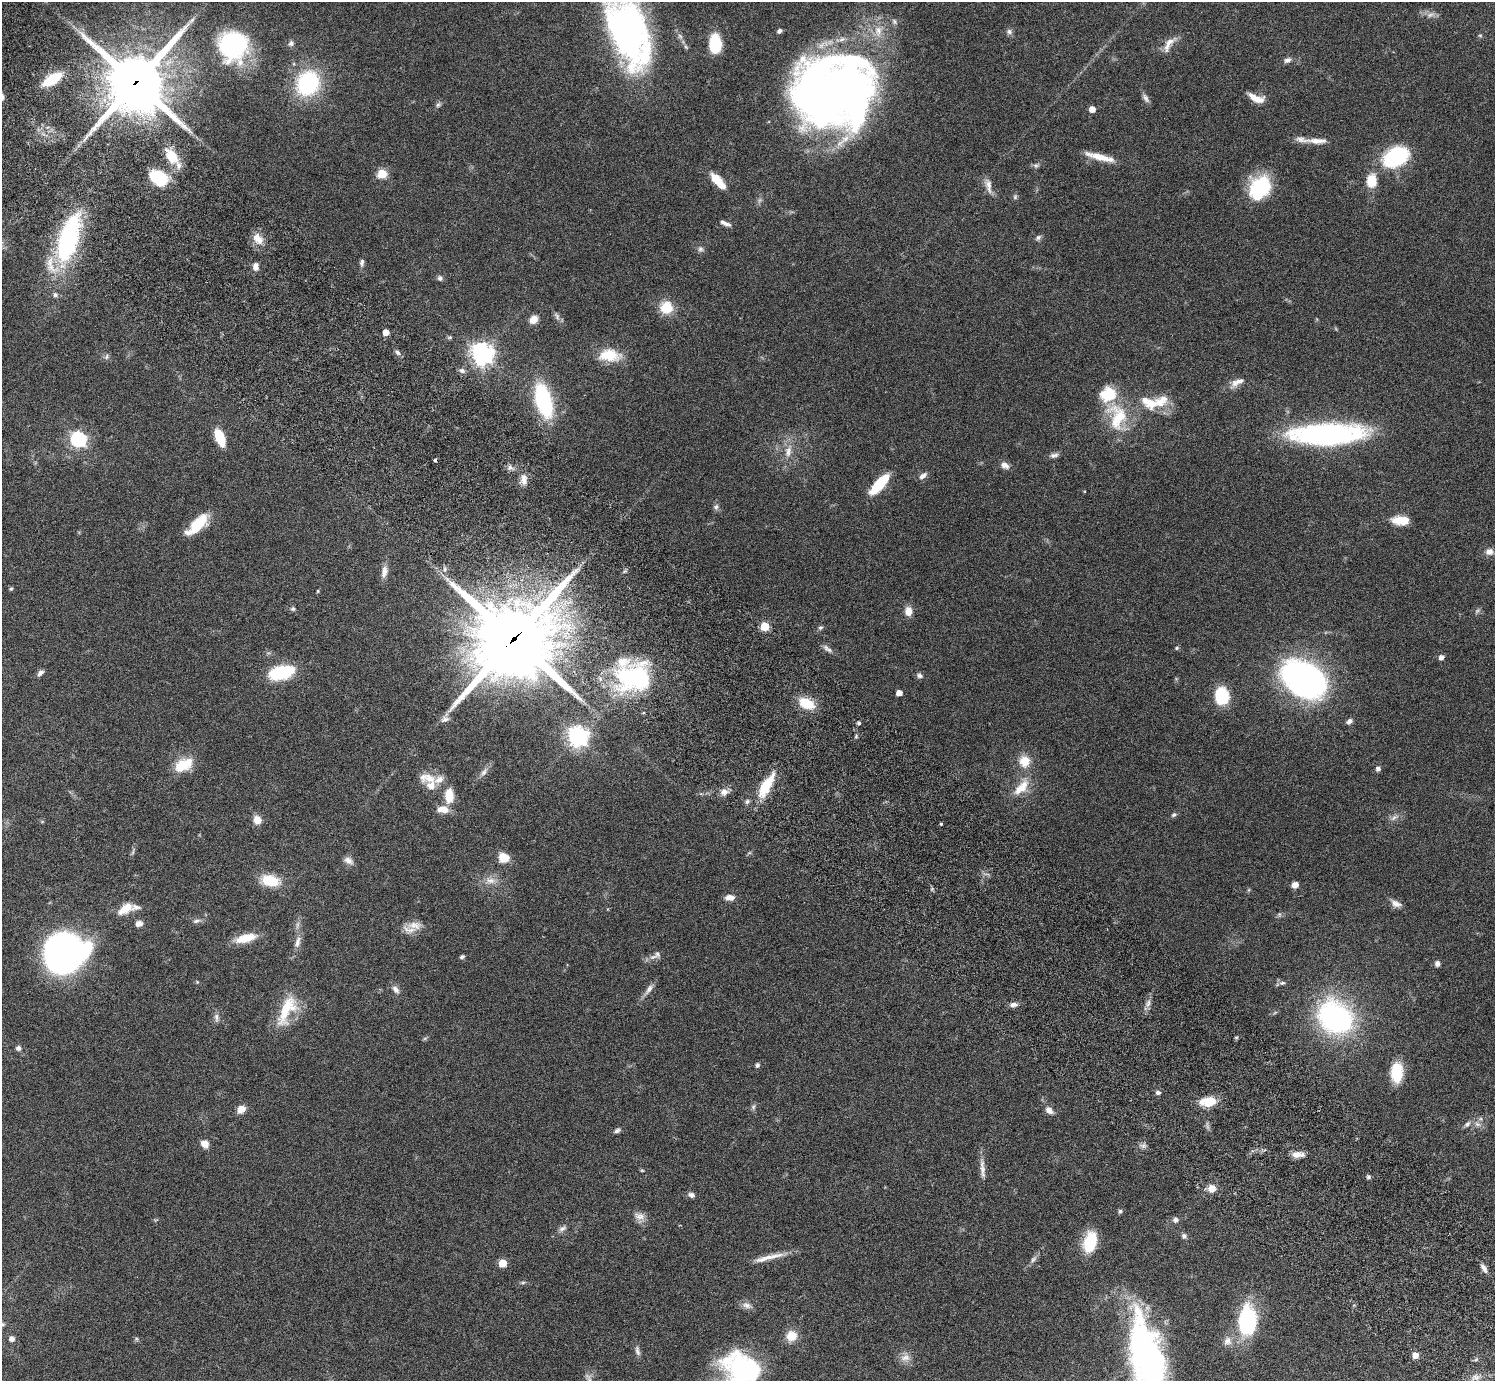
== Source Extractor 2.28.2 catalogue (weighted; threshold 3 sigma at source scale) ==
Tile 11 of 4 x 4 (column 3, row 3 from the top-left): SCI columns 3032-4524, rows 1727-3105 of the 6059 x 6069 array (HDU 1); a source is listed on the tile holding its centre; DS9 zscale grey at full resolution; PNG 1497 x 1383 px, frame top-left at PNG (2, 2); no overlay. Shown black and unused: <1% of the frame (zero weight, under 3 of 6 exposures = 3% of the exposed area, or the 3 px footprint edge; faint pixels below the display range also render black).
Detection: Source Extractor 2.28.2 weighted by HDU 2 'WHT'; one run over the whole footprint, this tile lists its part. Background 0.0836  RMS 0.0047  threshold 0.0192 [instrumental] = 3 sigma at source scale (4.09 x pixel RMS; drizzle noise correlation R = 1.36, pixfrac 0.8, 0.05/0.05 arcsec/px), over >= 5 px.
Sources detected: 204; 4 too faint to see at this stretch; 5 inside a brighter object's white glare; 1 cosmic-ray / hot-pixel residue — not listed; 9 inside a brighter listed object's ellipse — not listed separately; the other 185 listed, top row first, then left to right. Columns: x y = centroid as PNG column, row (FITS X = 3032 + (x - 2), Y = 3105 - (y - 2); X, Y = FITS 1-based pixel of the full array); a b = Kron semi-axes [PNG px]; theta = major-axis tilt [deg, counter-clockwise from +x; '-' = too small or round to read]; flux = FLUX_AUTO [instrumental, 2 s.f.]
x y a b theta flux
894 22 9 6 -52 1.2
628 30 78 36 -72 160
779 31 6 5 - 1.2
878 31 17 11 -89 6.1
1009 32 9 7 -18 1.4
1480 35 6 4 0 0.54
291 43 8 8 - 1.3
715 44 18 11 -89 17
1169 44 26 9 54 4.3
233 46 32 30 -84 52
1288 60 10 7 23 1.6
52 79 19 9 32 16
136 82 21 20 - 2900
308 83 22 19 59 47
832 93 69 61 9 400
1146 98 13 6 -57 1.7
1256 98 19 7 -22 5.4
438 105 8 6 44 1
1092 109 5 4 - 5
1318 141 29 7 -1 4.5
171 156 24 13 -56 10
1100 157 36 7 -14 7.3
1396 157 23 17 11 33
1036 165 9 6 26 1.2
382 174 5 5 - 20
158 178 17 12 -29 22
718 181 22 8 -49 7.7
1371 181 13 10 84 9.3
988 185 22 8 -78 3.3
1259 187 24 21 39 27
1015 197 8 5 76 0.85
725 223 13 5 -23 1.9
1038 238 9 6 39 1.1
258 239 17 11 -50 5
68 242 52 22 72 59
362 263 10 6 86 1.4
256 267 9 7 -81 2.5
440 278 7 6 - 1.1
55 295 6 6 - 1.4
666 307 12 12 - 11
557 316 12 6 -60 1.5
533 319 11 9 47 3.5
386 332 5 4 - 4.7
450 337 6 5 - 0.67
397 352 8 6 -45 1.3
482 354 8 7 - 320
609 355 28 15 -3 12
107 357 8 4 88 0.86
462 371 8 7 - 1.5
1237 382 23 9 29 3.7
543 400 26 12 -74 55
1149 402 25 14 -28 10
1117 417 38 24 -78 23
1327 434 66 18 2 110
220 437 17 8 -68 12
78 439 7 6 - 110
788 451 20 9 77 4.9
1054 455 11 6 12 1.6
1005 465 11 8 -30 2.4
510 468 8 7 - 1.6
923 476 12 6 38 2
524 479 15 9 -90 3.4
879 484 23 8 48 19
716 507 8 7 - 1.3
1401 520 17 8 -4 9.1
200 522 27 11 39 14
1489 552 10 8 11 2.6
445 569 6 4 90 0.86
384 572 17 8 79 3.2
624 572 6 4 20 0.65
11 589 6 4 41 0.58
318 591 4 4 - 0.42
293 609 7 6 - 0.84
908 611 11 9 -83 3.9
765 626 5 5 - 19
820 628 7 6 - 0.91
514 639 31 28 39 4000
1177 648 6 5 - 0.57
827 649 16 6 -33 1.9
1441 657 5 4 - 2.2
281 672 28 14 14 22
40 673 9 5 45 1.5
919 675 8 6 -33 1.3
634 678 43 34 17 53
1304 679 42 28 -35 120
899 693 5 5 - 4
1222 696 12 9 -88 29
806 703 13 8 -25 15
445 719 12 10 23 2.3
1349 721 7 5 35 1.7
859 723 4 4 - 0.91
578 736 7 7 - 250
856 736 5 5 - 0.58
1024 761 15 14 - 7.1
183 765 22 13 27 12
1378 769 5 5 - 1.6
484 772 15 7 54 2.4
429 778 22 15 -13 6.8
766 785 33 11 61 13
1021 787 29 13 49 8.9
724 792 10 8 10 2.8
449 796 15 9 -89 8.5
747 801 7 5 50 1
443 809 13 8 -5 5.1
1174 815 8 5 32 0.97
1394 817 13 6 34 1.9
257 820 9 8 - 4.9
941 824 3 3 - 0.66
133 851 11 3 80 0.86
749 853 7 4 18 0.6
504 858 12 11 - 5.9
348 861 13 8 -29 2.5
270 880 22 13 -12 12
490 880 17 9 -3 4.2
1295 885 6 6 - 3
1248 890 6 4 70 0.51
730 897 11 7 1 2.9
1396 904 14 8 -23 2.7
125 908 19 10 30 7.1
1279 914 7 6 - 0.8
196 921 11 5 16 1.3
139 924 8 6 14 2.4
415 925 24 11 -1 5.4
246 938 26 9 14 8.7
297 942 19 8 75 3.4
63 953 28 26 -69 160
657 954 10 8 -56 1.6
462 957 7 5 21 0.84
1437 964 6 6 - 1.7
197 982 5 5 - 0.44
1282 983 10 5 1 1.2
395 989 12 7 -54 2.2
649 989 18 7 53 2.6
1148 1004 12 7 69 2.1
1014 1005 10 6 9 2
287 1010 43 17 65 16
1335 1017 33 27 -39 91
216 1018 12 6 -83 1.6
1236 1037 5 3 - 0.47
425 1038 7 4 19 0.59
18 1048 6 6 - 1.4
757 1065 6 5 - 0.94
1397 1072 20 12 89 15
1158 1093 8 6 -2 1.1
1209 1101 18 10 5 9.5
753 1107 8 6 75 1
241 1109 10 9 - 3.4
1049 1110 12 8 -38 2.5
1467 1124 10 6 43 1.6
1477 1124 10 7 -33 2.1
617 1130 9 5 27 1.1
205 1144 11 9 -50 2.8
1143 1146 8 6 54 1.3
1298 1154 15 7 -1 3.4
982 1168 31 6 -86 3.5
642 1170 5 4 - 0.45
1368 1177 6 5 - 0.87
1212 1188 8 8 - 4.3
691 1195 9 6 -15 1.6
1120 1211 6 5 - 0.86
639 1216 17 10 -19 3.3
1175 1220 8 7 - 1.5
562 1228 12 6 28 1.6
1184 1236 7 6 - 1.3
1090 1242 22 13 75 16
769 1257 47 6 14 6.1
1033 1259 13 6 52 1.7
503 1263 5 5 - 13
1484 1268 12 5 -58 2.1
523 1283 8 4 1 0.74
746 1305 15 8 -16 2.4
1247 1320 34 20 86 37
2 1324 8 6 2 1.2
791 1336 13 12 - 6.2
12 1339 6 6 - 2.1
136 1339 6 5 - 0.69
1227 1341 13 11 71 3.4
637 1351 15 6 -77 1.7
1415 1355 5 5 - 4.6
905 1358 15 11 23 3.4
1147 1359 88 32 -78 140
1476 1359 6 4 20 0.63
741 1369 40 33 -26 63
1476 1377 11 8 10 2.4
588 1378 14 7 -58 1.8
Overlapping masked pixels (flux is a lower limit): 2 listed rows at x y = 136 82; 514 639
Isophote crosses this tile's border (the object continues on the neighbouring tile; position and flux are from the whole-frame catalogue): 4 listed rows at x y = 628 30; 2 1324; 1147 1359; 741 1369